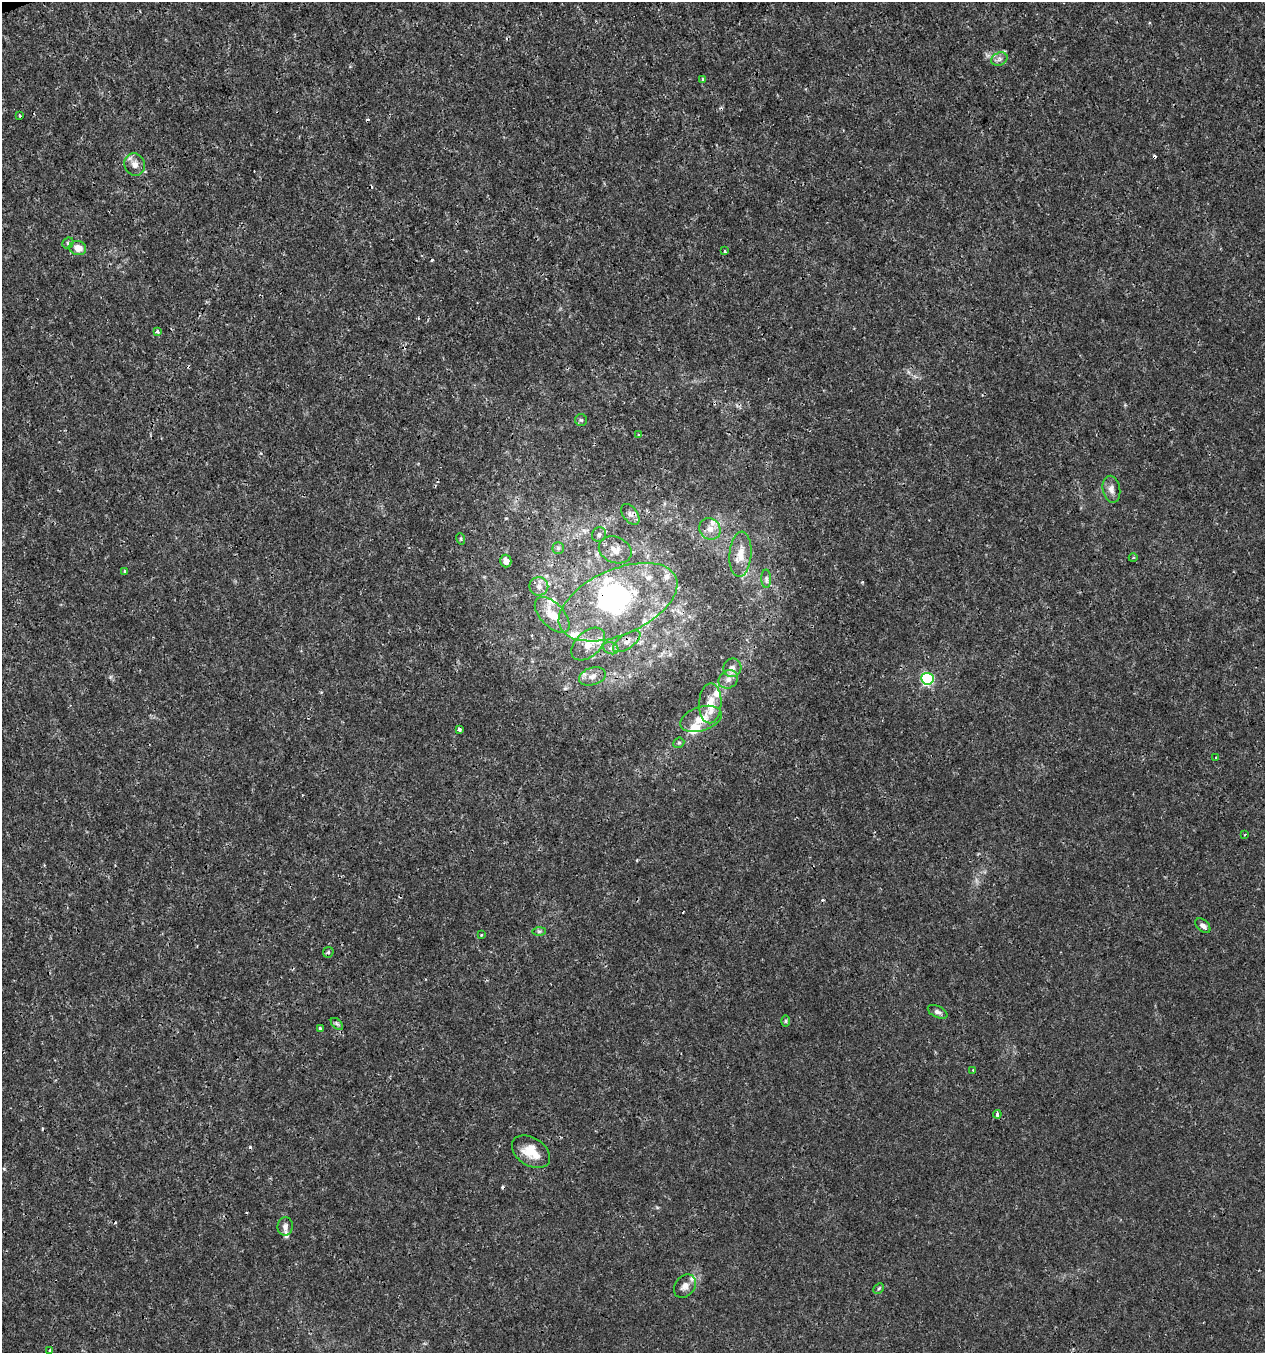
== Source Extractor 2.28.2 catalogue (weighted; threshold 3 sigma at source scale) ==
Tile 11 of 4 x 4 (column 3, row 3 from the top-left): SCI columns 2645-3907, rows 1353-2703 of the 5236 x 5408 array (HDU 1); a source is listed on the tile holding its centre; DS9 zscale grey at full resolution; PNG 1267 x 1355 px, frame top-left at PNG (2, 2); each listed source drawn as its Kron ellipse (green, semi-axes under 4 px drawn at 4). Shown black and unused: <1% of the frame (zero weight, under 3 of 4 exposures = <1% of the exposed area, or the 3 px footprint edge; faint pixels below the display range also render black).
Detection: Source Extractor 2.28.2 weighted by HDU 2 'WHT'; one run over the whole footprint, this tile lists its part. Background 0.00101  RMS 9.7e-04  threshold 0.00435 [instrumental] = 3 sigma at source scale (4.5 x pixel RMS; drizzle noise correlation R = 1.50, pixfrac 1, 0.0396/0.0396 arcsec/px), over >= 5 px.
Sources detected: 77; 2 inside a brighter object's white glare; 11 cosmic-ray / hot-pixel residue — neither listed nor drawn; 11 inside a brighter listed object's ellipse — not listed separately; the other 53 listed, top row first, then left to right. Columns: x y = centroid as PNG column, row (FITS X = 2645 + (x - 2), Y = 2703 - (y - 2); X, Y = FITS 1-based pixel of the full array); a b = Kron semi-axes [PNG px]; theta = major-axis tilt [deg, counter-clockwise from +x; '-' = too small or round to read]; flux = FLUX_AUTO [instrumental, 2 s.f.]
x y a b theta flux
999 59 8 6 22 0.36
703 79 3 3 - 0.44
20 116 3 3 - 0.13
135 164 11 10 - 0.75
68 243 6 5 - 0.16
78 248 8 7 - 1.1
725 251 4 3 - 0.16
157 332 3 3 - 0.32
581 420 6 6 - 0.17
639 435 4 3 - 0.1
1111 489 13 8 -79 0.61
630 514 12 7 -53 0.44
710 529 11 10 - 0.81
599 535 7 7 - 0.29
461 539 6 3 -72 0.11
558 548 5 5 - 0.21
615 550 17 13 -24 1.1
740 554 22 11 85 1.4
1133 558 4 3 - 0.097
506 561 6 5 - 0.55
124 571 3 3 - 0.15
766 579 9 4 -89 0.24
539 586 9 9 - 0.62
618 602 63 32 24 14
552 615 22 11 -46 2.1
627 641 16 7 35 0.7
588 644 20 12 43 1.8
611 648 8 6 -21 0.31
732 668 9 9 - 0.5
592 676 14 8 17 0.69
728 679 10 8 35 0.61
927 679 6 6 - 13
710 703 20 11 87 1.7
701 719 21 12 18 1.9
459 729 4 3 - 0.37
679 743 6 5 - 0.14
1216 758 3 3 - 0.11
1245 834 4 2 - 0.076
1203 926 9 5 -43 0.35
539 931 7 4 0 0.18
481 935 3 2 - 0.1
328 952 6 5 - 0.15
937 1012 10 5 -26 0.33
786 1021 6 4 90 0.13
337 1024 7 4 -44 0.2
320 1028 3 3 - 0.36
973 1070 3 3 - 0.11
997 1114 4 3 - 0.33
531 1152 21 14 -34 2
285 1226 9 7 85 0.45
685 1286 13 9 52 0.59
879 1288 6 4 45 0.14
50 1350 4 3 - 0.21
Overlapping masked pixels (flux is a lower limit): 2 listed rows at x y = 618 602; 627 641